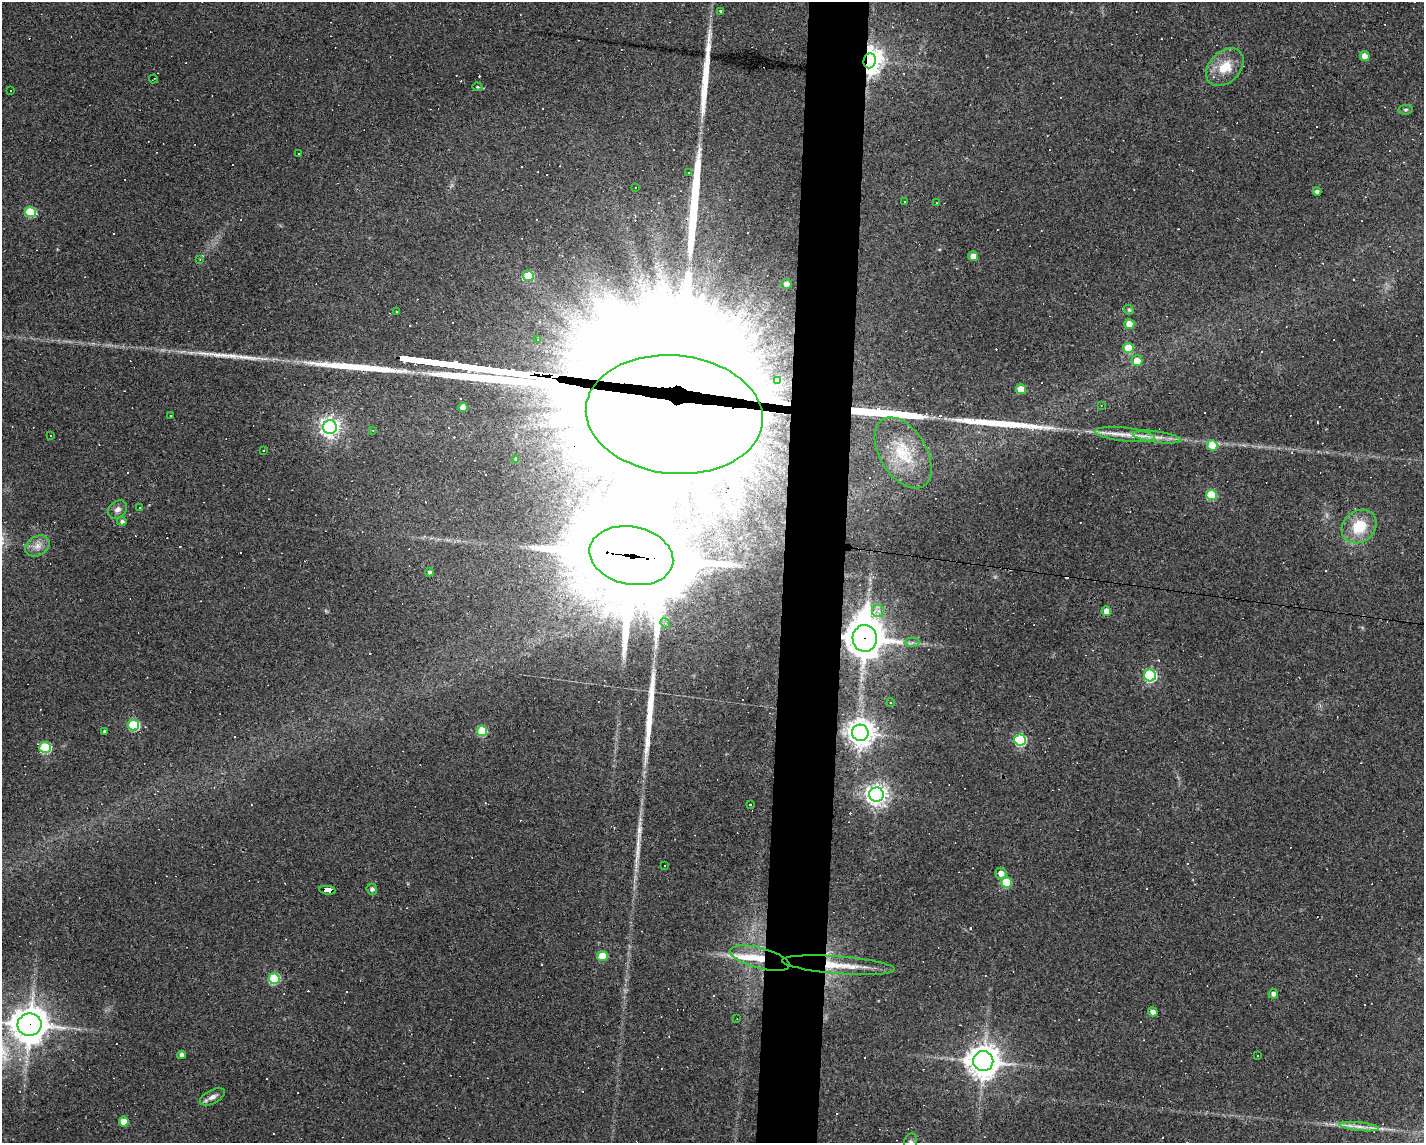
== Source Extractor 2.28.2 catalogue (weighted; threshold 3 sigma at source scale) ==
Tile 5 of 3 x 4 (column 2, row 2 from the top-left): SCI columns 1526-2947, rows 2281-3421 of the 4583 x 4561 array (HDU 1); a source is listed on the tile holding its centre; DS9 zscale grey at full resolution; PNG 1426 x 1145 px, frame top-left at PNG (2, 2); each listed source drawn as its Kron ellipse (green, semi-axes under 4 px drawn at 4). Shown black and unused: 4% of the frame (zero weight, under 3 of 4 exposures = <1% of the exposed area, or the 3 px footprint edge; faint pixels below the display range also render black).
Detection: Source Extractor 2.28.2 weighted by HDU 2 'WHT'; one run over the whole footprint, this tile lists its part. Background 0.0808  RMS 0.0057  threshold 0.0257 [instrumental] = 3 sigma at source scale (4.5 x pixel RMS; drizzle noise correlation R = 1.50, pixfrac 1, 0.05/0.05 arcsec/px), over >= 5 px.
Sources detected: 163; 69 cosmic-ray / hot-pixel residue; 10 long thin detections or spike segments (spike, bleed or trail) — neither listed nor drawn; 1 inside a brighter listed object's ellipse — not listed separately; the other 83 listed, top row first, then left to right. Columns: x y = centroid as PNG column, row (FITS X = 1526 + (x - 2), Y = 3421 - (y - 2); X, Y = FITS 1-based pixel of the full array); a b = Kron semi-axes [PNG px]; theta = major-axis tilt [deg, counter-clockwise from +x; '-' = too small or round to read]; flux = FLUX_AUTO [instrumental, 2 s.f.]
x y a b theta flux
720 11 4 3 - 0.54
1365 56 5 5 - 5.2
870 61 7 6 - 610
1225 67 22 15 46 13
153 79 4 2 - 0.45
477 87 5 4 - 0.73
11 91 3 3 - 2.3
1405 110 7 4 7 1
298 153 3 2 - 0.5
688 172 3 3 - 0.88
636 188 3 3 - 3.3
1317 191 4 3 - 1.7
904 201 2 2 - 0.43
937 203 2 2 - 0.36
30 212 5 5 - 32
973 256 5 5 - 7.5
200 259 3 3 - 0.5
528 276 5 5 - 23
786 284 5 5 - 3.6
1129 310 5 4 - 1.1
397 312 3 2 - 0.47
1129 324 5 5 - 11
538 340 4 3 - 0.41
1128 348 5 5 - 19
1137 361 5 5 - 6.4
778 381 4 3 - 2.1
1021 389 5 5 - 11
1101 405 3 2 - 0.31
463 408 4 4 - 5.9
674 414 89 59 -5 24000
170 416 3 2 - 0.39
330 427 7 7 - 290
373 430 4 4 - 0.59
1125 434 30 7 -6 8.1
51 436 2 2 - 0.39
1157 437 24 5 -7 5.6
1212 445 5 5 - 16
263 450 3 3 - 0.65
903 453 39 23 -59 26
516 459 4 4 - 1
1211 495 5 5 - 29
140 508 3 2 - 0.35
118 509 10 8 38 2.9
122 521 5 4 - 1.3
1359 527 18 15 39 18
37 546 13 9 31 4.8
631 556 42 29 -12 13000
430 572 4 4 - 1.6
878 611 6 6 - 2.5
1106 611 5 4 - 5.3
665 623 5 4 - 0.99
865 638 13 12 - 1400
912 642 7 4 1 1.3
1150 675 6 6 - 76
891 703 4 4 - 0.93
133 725 6 5 - 42
482 731 5 5 - 27
104 732 3 3 - 0.96
860 733 8 8 - 680
1020 740 6 5 - 55
45 748 6 5 - 45
876 795 7 7 - 350
750 805 3 2 - 0.39
665 866 3 2 - 0.38
1001 873 6 5 - 4.5
1006 882 5 5 - 22
372 889 5 5 - 1.6
327 890 8 4 -9 220
602 956 5 5 - 16
760 958 30 10 -15 13
838 965 56 9 -4 17
274 979 5 5 - 37
1273 994 5 4 - 2.2
1153 1012 5 4 - 2.7
737 1019 3 2 - 0.35
29 1025 12 11 - 1100
181 1055 4 4 - 2.5
1258 1056 3 3 - 1.8
983 1061 10 10 - 900
212 1097 13 6 27 3
124 1122 5 5 - 9.6
1359 1126 20 4 -6 4.1
910 1142 9 6 76 1.6
Overlapping masked pixels (flux is a lower limit): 8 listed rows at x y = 870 61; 674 414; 631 556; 865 638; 327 890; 760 958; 838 965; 29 1025
Isophote crosses this tile's border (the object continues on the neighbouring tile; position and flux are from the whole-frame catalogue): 1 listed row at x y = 910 1142